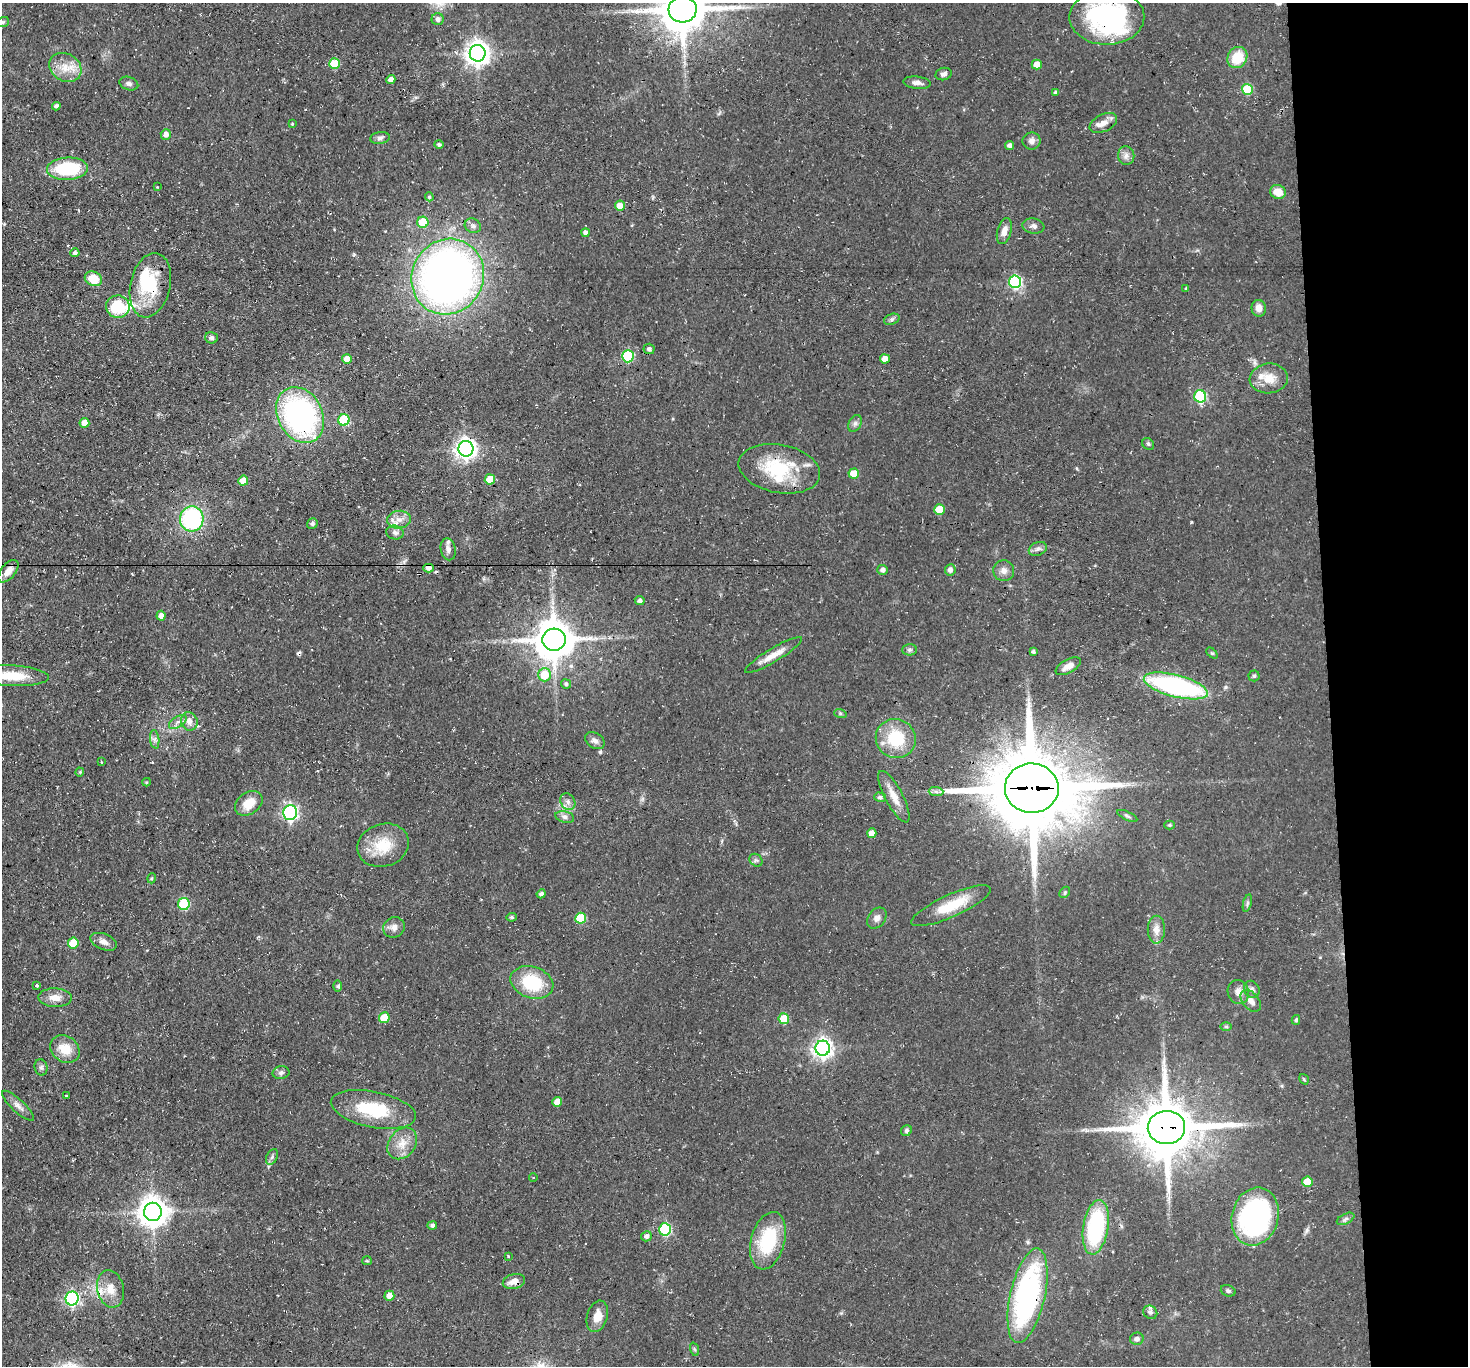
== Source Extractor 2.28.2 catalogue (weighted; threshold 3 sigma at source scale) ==
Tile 6 of 3 x 3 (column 3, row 2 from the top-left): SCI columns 2935-4400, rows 1524-2887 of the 4401 x 4372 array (HDU 1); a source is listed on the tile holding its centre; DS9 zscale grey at full resolution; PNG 1470 x 1368 px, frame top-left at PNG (2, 3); each listed source drawn as its Kron ellipse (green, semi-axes under 4 px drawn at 4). Shown black and unused: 10% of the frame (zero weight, under 3 of 4 exposures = <1% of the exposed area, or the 3 px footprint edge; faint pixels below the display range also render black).
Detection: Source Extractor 2.28.2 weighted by HDU 2 'WHT'; one run over the whole footprint, this tile lists its part. Background 0.055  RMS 0.0051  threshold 0.023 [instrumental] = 3 sigma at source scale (4.5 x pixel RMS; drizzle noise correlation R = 1.50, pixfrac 1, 0.05/0.05 arcsec/px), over >= 5 px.
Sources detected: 176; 2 inside a brighter object's white glare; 2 cosmic-ray / hot-pixel residue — neither listed nor drawn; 6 inside a brighter listed object's ellipse — not listed separately; the other 166 listed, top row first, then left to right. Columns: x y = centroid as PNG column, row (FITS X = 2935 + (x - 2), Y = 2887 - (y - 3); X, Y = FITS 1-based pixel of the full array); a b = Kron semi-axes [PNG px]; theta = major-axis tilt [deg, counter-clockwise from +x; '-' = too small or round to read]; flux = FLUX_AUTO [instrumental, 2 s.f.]
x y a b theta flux
683 10 14 13 - 2100
1107 17 37 27 1 82
438 19 6 6 - 2.1
3 22 6 5 - 0.76
478 53 8 8 - 420
1237 58 11 9 56 13
334 64 5 5 - 17
1037 65 5 5 - 5.9
65 67 17 13 -29 8.5
944 74 8 6 17 1.7
391 79 4 4 - 3.1
129 83 9 6 -19 1.8
917 83 14 6 -7 2.3
1247 89 5 5 - 23
1056 92 3 3 - 1
56 106 4 4 - 1.3
1103 123 15 8 27 3.8
292 124 3 3 - 0.51
166 134 5 5 - 2.5
380 138 10 6 8 1.6
1032 141 9 8 - 2.4
439 144 5 4 - 1.1
1009 145 4 4 - 1.7
1126 156 9 8 - 2.5
67 169 20 11 4 32
157 187 3 3 - 0.39
1278 192 8 7 - 6.5
429 197 4 4 - 0.66
620 205 5 5 - 5.3
423 222 5 5 - 13
473 226 8 7 - 1.7
1033 226 11 7 -9 2
1004 231 13 7 75 3.7
585 232 4 4 - 1.8
75 253 4 4 - 1.4
448 277 38 35 61 350
93 279 9 7 -24 12
1015 282 6 6 - 74
150 285 33 20 77 25
1186 288 4 3 - 0.46
118 307 12 11 - 21
1259 308 8 7 - 3.6
892 319 8 5 20 1.1
211 338 6 5 - 1.2
649 349 5 5 - 1.4
628 356 6 6 - 41
347 359 5 5 - 6
885 359 5 4 - 5.1
1269 378 19 15 7 8.3
1200 396 6 6 - 44
300 415 29 22 -62 120
344 420 6 5 - 30
84 423 5 5 - 5.1
855 423 9 6 63 1.7
1148 444 6 5 - 0.89
466 449 8 7 - 290
779 469 41 24 -11 32
854 474 5 5 - 9.8
490 479 5 5 - 12
243 481 5 5 - 5.8
939 509 5 5 - 11
192 519 12 12 - 59
399 520 12 9 5 4.3
312 524 6 5 - 1.2
395 533 9 7 -13 2
448 549 11 7 -79 2.7
1038 549 9 6 24 1.8
428 568 5 4 - 2.5
883 570 5 5 - 2
950 570 6 5 - 2.4
8 571 13 7 51 4.5
1004 571 10 10 - 3.1
640 601 5 4 - 1.6
161 616 5 4 - 2.7
554 640 11 11 - 1500
910 650 7 5 1 1.3
1033 652 4 4 - 1.1
1212 653 6 4 -43 0.73
773 655 33 7 31 6.8
1068 666 14 6 28 3.7
544 675 6 6 - 14
11 676 37 10 -2 14
1254 676 5 5 - 0.81
566 684 5 4 - 1.2
1176 686 33 11 -14 95
840 713 6 4 -18 0.77
189 721 9 8 - 3.3
178 722 10 5 32 2
896 738 20 19 - 23
155 739 9 4 -83 1.6
595 741 10 7 -35 2.2
101 762 2 2 - 0.51
80 772 4 4 - 0.57
147 782 4 4 - 0.58
1032 788 27 24 -4 6000
936 792 7 4 -1 1.3
880 797 6 4 -17 1.2
894 797 29 9 -62 7
568 802 9 7 -58 2.2
249 803 15 10 35 8.5
290 812 7 6 - 130
1127 816 11 4 -25 1.1
565 817 9 5 -13 1.8
1169 825 5 4 - 0.73
872 833 5 4 - 5.3
383 845 26 21 18 16
756 860 7 6 - 1.2
152 878 5 3 - 0.6
1065 892 6 4 46 0.75
541 894 4 4 - 1.5
1247 903 9 3 77 0.99
184 904 6 5 - 38
951 906 43 11 24 17
512 917 5 4 - 0.8
581 918 5 5 - 22
877 918 11 8 55 2.7
394 927 11 10 - 3.1
1156 930 14 8 90 4.5
104 942 14 8 -22 3
73 943 5 5 - 15
532 982 22 15 -19 27
37 986 3 3 - 1
338 986 6 4 -90 0.88
1252 989 9 7 -57 1.9
1238 992 12 10 -70 4
55 998 16 9 -1 5.1
1251 1001 13 8 -49 3.6
384 1018 5 5 - 11
784 1019 5 5 - 14
1296 1020 5 4 - 1
1226 1027 6 4 -1 0.72
823 1048 7 7 - 260
65 1049 16 12 -36 9.8
41 1067 8 6 -76 1.5
281 1073 8 6 11 1.4
1304 1079 6 3 -56 0.59
66 1096 3 2 - 1
557 1102 5 4 - 4.8
18 1106 21 6 -43 3.1
373 1109 43 18 -11 28
1166 1127 19 16 4 3200
906 1131 6 5 - 1.1
402 1143 17 13 52 7.4
272 1157 8 5 65 1.3
533 1177 4 3 - 0.51
1307 1182 5 5 - 9.9
153 1212 9 9 - 740
1255 1216 29 23 74 94
1346 1219 9 5 27 1.3
432 1225 5 4 - 1.3
1096 1227 27 12 81 51
665 1229 6 6 - 46
646 1236 5 5 - 1.8
768 1241 29 17 75 31
508 1256 3 3 - 0.5
367 1261 5 4 - 0.61
514 1281 11 7 14 4.5
111 1289 19 13 -78 7.4
1228 1291 7 5 -18 1.1
389 1296 5 5 - 4.1
1027 1296 48 17 77 100
72 1299 7 6 - 100
1150 1312 7 6 - 1.5
597 1316 16 10 72 6
1137 1339 7 6 - 1.8
694 1349 7 4 -70 0.75
Overlapping masked pixels (flux is a lower limit): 11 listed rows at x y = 1107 17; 150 285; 300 415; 428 568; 8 571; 554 640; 1032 788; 1166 1127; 1096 1227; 514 1281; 1027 1296
Isophote crosses this tile's border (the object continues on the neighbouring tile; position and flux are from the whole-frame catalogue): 4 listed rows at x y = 683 10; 1107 17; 3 22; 11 676